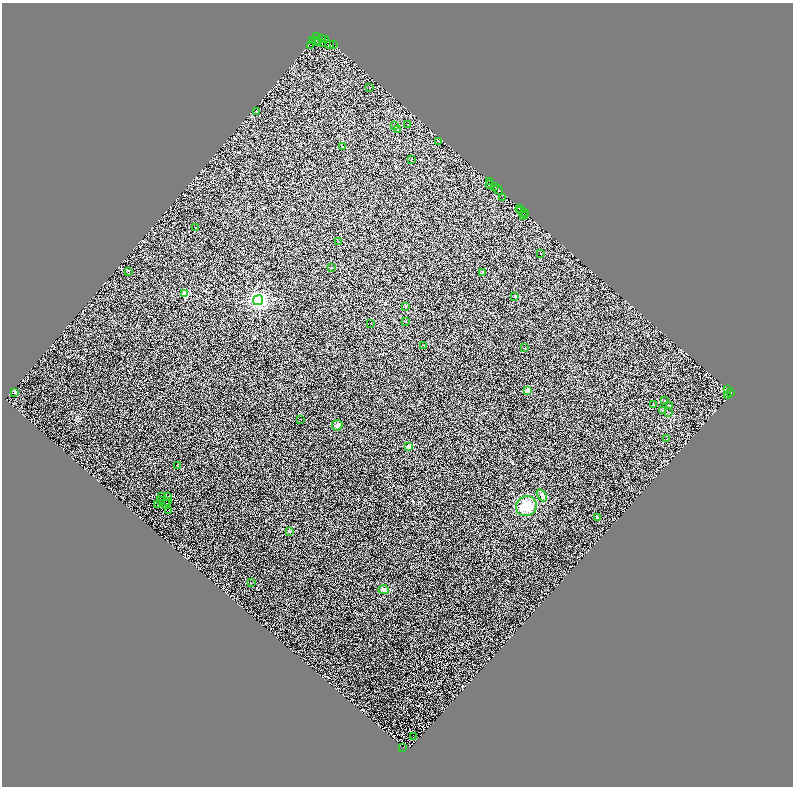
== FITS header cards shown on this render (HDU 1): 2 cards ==
NAXIS1  =                 1582
NAXIS2  =                 1568

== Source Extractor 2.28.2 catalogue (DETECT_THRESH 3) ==
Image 1582 x 1568 px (HDU 1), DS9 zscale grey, zoomed out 1/2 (1 PNG px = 2 x 2 image px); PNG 795 x 788 px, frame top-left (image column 2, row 1567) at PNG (2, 3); each listed source drawn as its Kron ellipse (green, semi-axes under 4 px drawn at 4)
Background 0.996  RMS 1.7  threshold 5.11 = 3 sigma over >= 5 px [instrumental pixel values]
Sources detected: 117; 45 cannot appear on this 1/2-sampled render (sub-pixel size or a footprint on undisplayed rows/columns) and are neither listed nor drawn; the other 72 listed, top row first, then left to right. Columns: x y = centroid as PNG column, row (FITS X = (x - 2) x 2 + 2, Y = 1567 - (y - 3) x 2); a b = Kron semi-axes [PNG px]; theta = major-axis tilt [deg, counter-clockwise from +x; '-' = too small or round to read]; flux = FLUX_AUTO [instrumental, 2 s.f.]
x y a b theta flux
316 37 3 2 - 7400
321 39 2 1 - 2700
326 39 3 1 - 29
312 40 2 1 - 530
316 40 3 2 - 1100
317 42 2 1 - 400
322 43 3 2 - 2200
330 44 4 1 - 290
333 44 2 1 - 1000
310 45 2 1 - 6300
369 88 2 2 - 140
256 112 3 2 - 170
408 124 2 2 - 150
395 126 2 2 - 170
397 129 2 2 - 140
438 141 2 2 - 140
343 147 3 2 - 350
411 159 2 1 - 92
489 181 2 1 - 210
489 185 2 1 - 240
494 187 2 1 - 3300
498 190 5 2 - 13000
503 198 2 1 - 810
519 208 3 2 - 4900
521 211 2 1 - 480
524 212 3 1 - 1300
526 214 3 1 - 380
523 215 2 1 - 410
196 228 2 2 - 130
338 242 2 2 - 200
540 253 2 1 - 93
331 268 2 1 - 190
129 271 2 2 - 160
483 273 3 3 - 370
185 294 3 3 - 11000
515 296 2 2 - 470
258 300 5 5 - 130000
406 306 3 3 - 220
406 321 2 2 - 220
371 323 2 1 - 93
424 345 2 1 - 100
525 348 2 1 - 94
727 390 2 2 - 3000
527 391 2 2 - 7600
15 392 3 3 - 560
731 393 3 2 - 2000
728 396 2 1 - 350
665 401 2 2 - 160
654 405 3 2 - 120
670 405 3 2 - 210
662 410 2 2 - 120
668 412 2 2 - 120
301 419 2 1 - 92
337 425 5 5 - 1000
667 439 2 2 - 130
409 446 2 2 - 5900
177 466 2 2 - 140
542 495 7 4 -54 980
161 496 2 1 - 100
168 497 2 1 - 97
161 500 2 1 - 100
168 502 3 1 - 120
166 504 4 3 - 520
158 505 2 1 - 99
526 506 10 9 - 7300
169 510 3 1 - 170
597 517 4 3 - 340
289 531 2 2 - 1800
251 583 2 1 - 100
384 590 5 4 - 1000
413 737 2 1 - 99
403 747 2 1 - 970
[45 sub-pixel or undisplayed-footprint detections neither listed nor drawn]